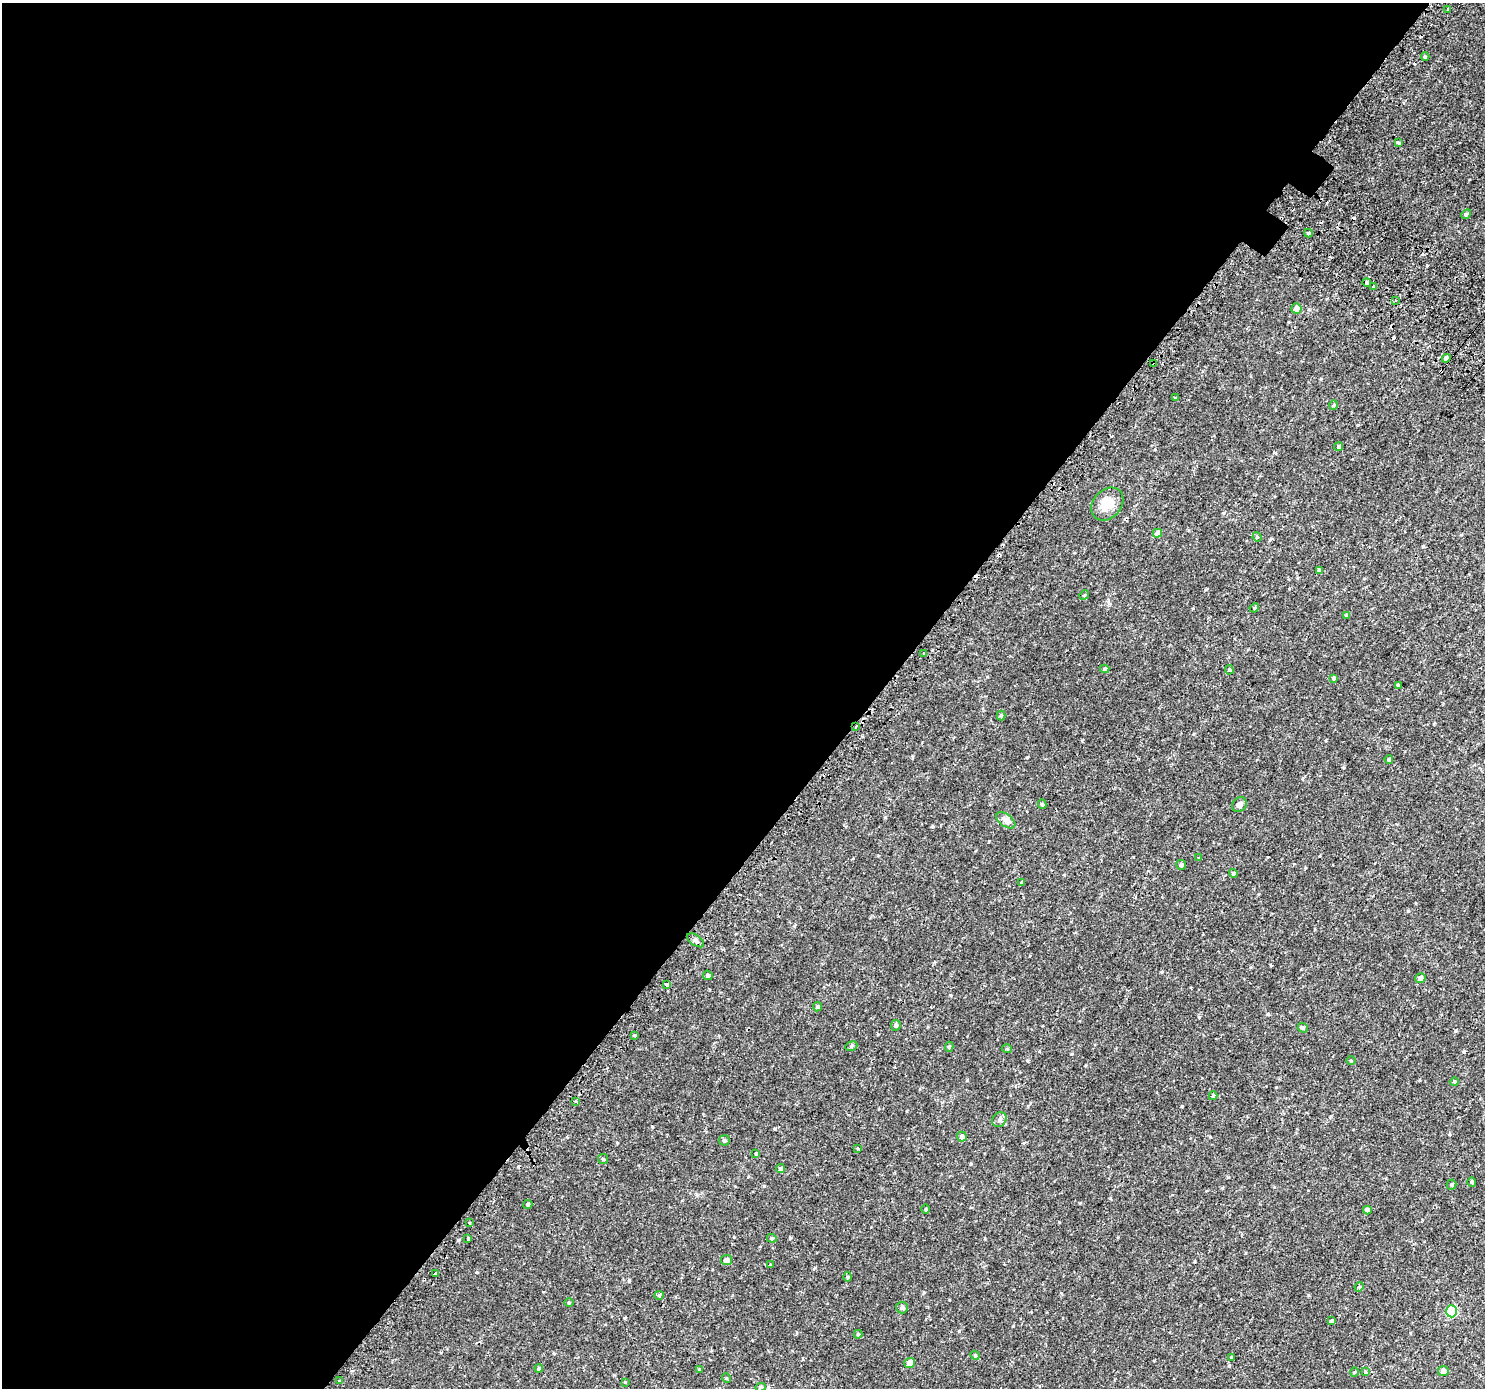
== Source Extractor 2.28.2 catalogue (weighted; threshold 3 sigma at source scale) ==
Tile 5 of 4 x 4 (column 1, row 2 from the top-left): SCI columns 64-1546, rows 3013-4398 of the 6045 x 6093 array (HDU 1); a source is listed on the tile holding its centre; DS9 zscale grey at full resolution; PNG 1487 x 1390 px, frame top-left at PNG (2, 3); each listed source drawn as its Kron ellipse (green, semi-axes under 4 px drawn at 4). Shown black and unused: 59% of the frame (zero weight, under 2 of 3 exposures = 3% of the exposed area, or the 3 px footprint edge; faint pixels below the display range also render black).
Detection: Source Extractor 2.28.2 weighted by HDU 2 'WHT'; one run over the whole footprint, this tile lists its part. Background 0.00285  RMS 0.0031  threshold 0.0138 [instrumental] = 3 sigma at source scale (4.5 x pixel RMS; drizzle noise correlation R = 1.50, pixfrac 1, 0.0396/0.0396 arcsec/px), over >= 5 px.
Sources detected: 96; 7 cosmic-ray / hot-pixel residue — neither listed nor drawn; the other 89 listed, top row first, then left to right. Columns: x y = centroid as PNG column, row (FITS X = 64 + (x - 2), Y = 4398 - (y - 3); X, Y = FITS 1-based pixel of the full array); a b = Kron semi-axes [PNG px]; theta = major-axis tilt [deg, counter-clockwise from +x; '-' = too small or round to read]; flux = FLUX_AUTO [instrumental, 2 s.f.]
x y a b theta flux
1447 9 3 3 - 0.65
1425 56 4 3 - 0.32
1398 143 3 3 - 1.6
1466 214 5 4 - 0.36
1308 233 4 4 - 0.38
1367 282 4 3 - 6
1374 287 4 3 - 2.6
1395 300 3 2 - 0.35
1296 308 5 5 - 1.8
1446 358 4 4 - 0.93
1154 364 3 3 - 1.3
1176 398 3 2 - 0.37
1334 405 5 3 - 0.28
1339 447 4 4 - 0.61
1107 504 18 14 48 4.1
1157 533 4 4 - 2
1257 537 5 4 - 0.39
1319 570 3 3 - 0.39
1084 595 5 4 - 0.28
1254 608 5 4 - 0.29
1346 615 4 3 - 0.29
923 653 3 3 - 1.2
1105 669 4 4 - 0.45
1229 670 5 4 - 0.33
1333 678 4 4 - 0.32
1398 685 4 4 - 0.27
1001 716 5 4 - 0.33
856 727 3 2 - 0.56
1389 759 4 3 - 0.32
1042 804 5 4 - 0.42
1239 805 8 6 52 1.1
1006 820 11 6 -36 1.1
1199 858 3 3 - 1.1
1181 865 5 5 - 0.48
1233 873 4 4 - 0.51
1021 883 4 4 - 0.33
696 940 9 5 -35 0.82
708 975 5 4 - 0.53
1420 978 5 5 - 0.85
666 984 3 3 - 1.6
817 1007 5 4 - 0.48
896 1025 5 5 - 0.63
1303 1028 5 4 - 0.51
634 1035 3 3 - 0.8
851 1046 6 4 21 0.38
949 1047 5 4 - 0.49
1007 1049 5 3 - 0.26
1351 1061 4 3 - 0.2
1454 1082 4 4 - 0.32
1213 1096 4 3 - 0.45
576 1101 3 3 - 3.4
999 1120 8 6 47 0.85
962 1137 5 4 - 1.1
724 1140 5 5 - 0.48
858 1149 3 3 - 0.69
756 1154 3 3 - 0.69
603 1159 5 5 - 0.39
781 1168 5 4 - 0.6
1472 1182 4 4 - 0.34
1451 1185 5 5 - 0.43
528 1205 4 4 - 0.52
926 1209 4 3 - 0.26
1367 1210 4 4 - 1.3
469 1223 4 3 - 0.37
468 1238 3 3 - 0.69
772 1238 5 4 - 0.36
727 1260 5 5 - 1.4
771 1264 3 2 - 0.33
435 1274 3 3 - 6.5
848 1277 5 3 - 0.27
1359 1287 5 4 - 0.28
659 1295 5 4 - 0.34
569 1302 5 3 - 0.24
902 1307 6 6 - 0.73
1451 1311 6 5 - 15
1331 1321 4 4 - 0.54
858 1334 4 4 - 0.34
975 1355 5 4 - 0.33
1232 1358 3 3 - 1.2
910 1363 5 5 - 1.8
539 1368 4 4 - 0.5
699 1370 4 3 - 0.28
1443 1371 5 5 - 1.1
1354 1372 5 3 - 0.25
1365 1372 4 3 - 0.25
726 1378 5 3 - 0.21
340 1381 3 3 - 0.65
625 1382 3 3 - 0.19
760 1387 5 4 - 0.38
Overlapping masked pixels (flux is a lower limit): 2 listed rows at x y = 1154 364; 856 727
Unlisted compact peaks at least as high as the median listed source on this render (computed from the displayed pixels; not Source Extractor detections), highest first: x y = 1013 1326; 1199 1017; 959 1331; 1027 757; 1268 1014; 1464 1052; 967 1080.